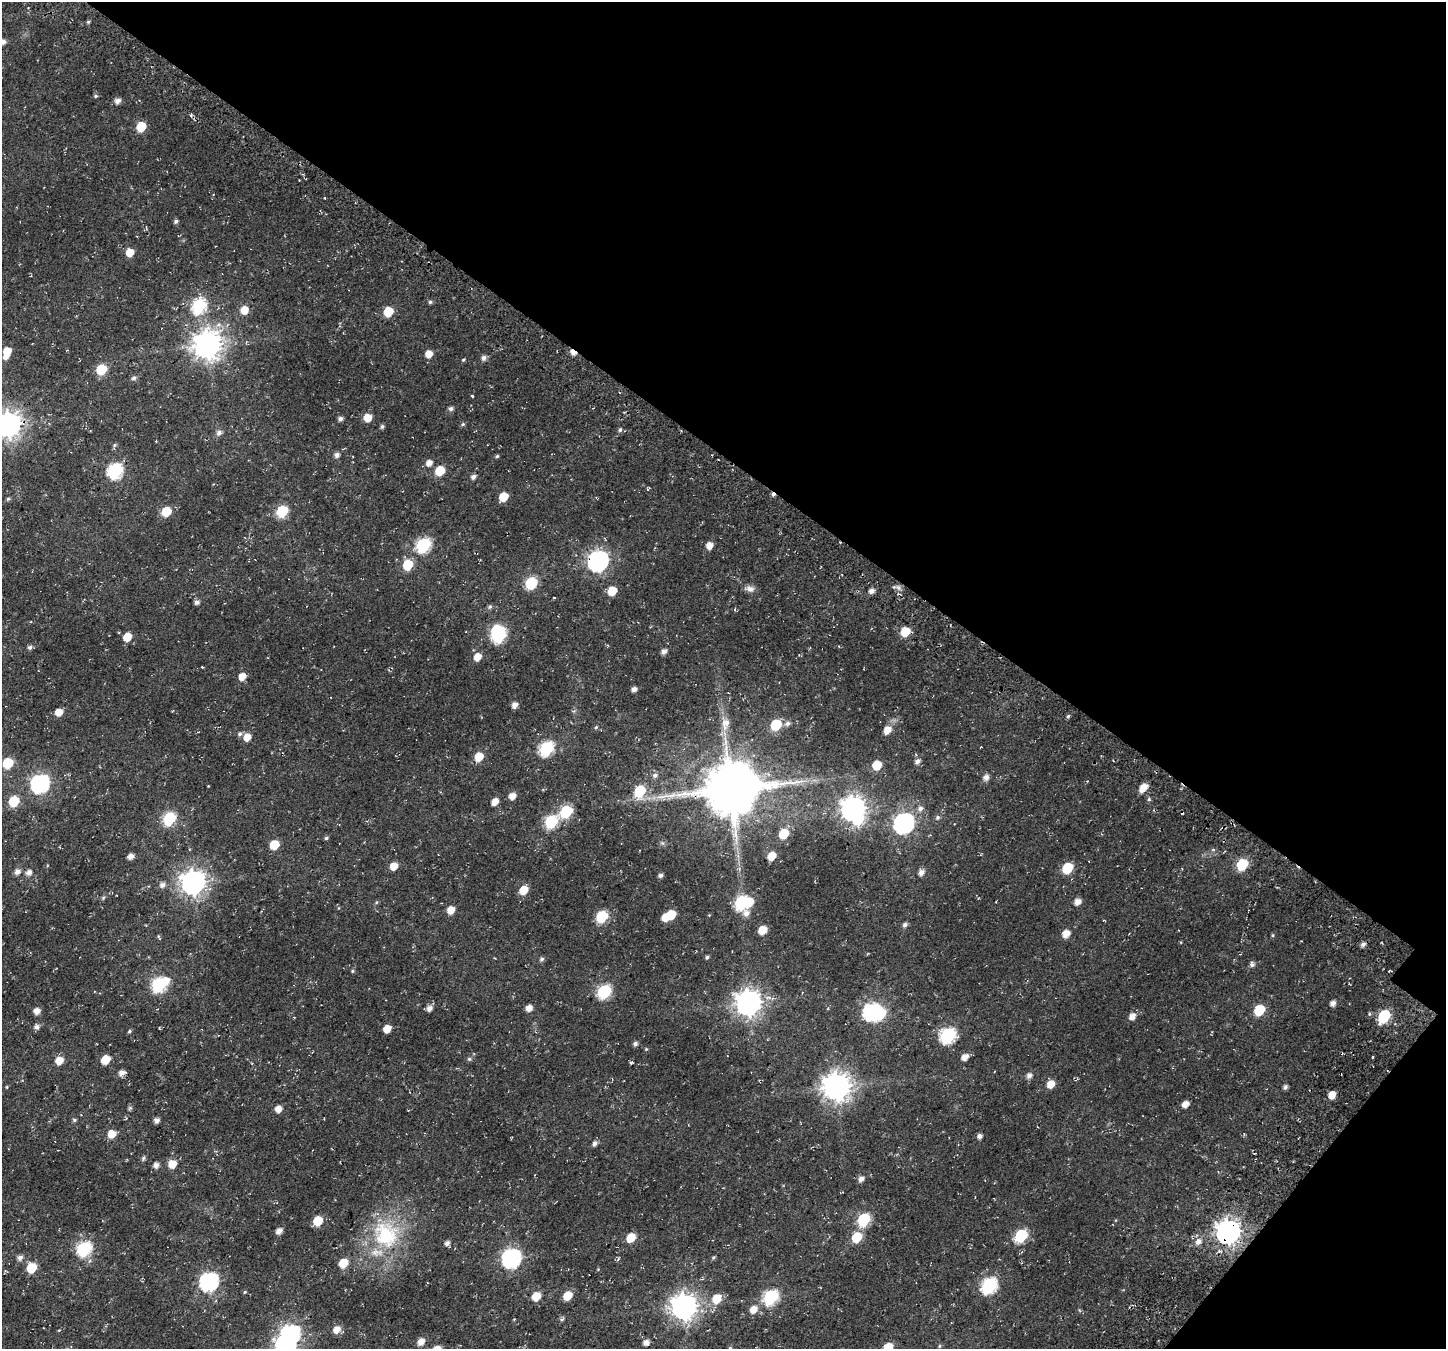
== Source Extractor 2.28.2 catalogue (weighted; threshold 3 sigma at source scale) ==
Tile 8 of 4 x 4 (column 4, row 2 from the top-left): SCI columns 4568-6011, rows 3173-4519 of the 6237 x 6280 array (HDU 1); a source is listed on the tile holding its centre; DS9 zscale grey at full resolution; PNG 1448 x 1351 px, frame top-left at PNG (2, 2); no overlay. Shown black and unused: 37% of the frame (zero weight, under 3 of 4 exposures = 13% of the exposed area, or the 3 px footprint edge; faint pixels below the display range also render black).
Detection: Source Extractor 2.28.2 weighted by HDU 2 'WHT'; one run over the whole footprint, this tile lists its part. Background 0.0184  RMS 0.0048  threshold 0.0215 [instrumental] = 3 sigma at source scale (4.5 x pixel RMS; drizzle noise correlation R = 1.50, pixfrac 1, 0.0396/0.0396 arcsec/px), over >= 5 px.
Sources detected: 211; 6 inside a brighter object's white glare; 3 cosmic-ray / hot-pixel residue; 1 long thin detection or spike segment (spike, bleed or trail) — not listed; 1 inside a brighter listed object's ellipse — not listed separately; the other 200 listed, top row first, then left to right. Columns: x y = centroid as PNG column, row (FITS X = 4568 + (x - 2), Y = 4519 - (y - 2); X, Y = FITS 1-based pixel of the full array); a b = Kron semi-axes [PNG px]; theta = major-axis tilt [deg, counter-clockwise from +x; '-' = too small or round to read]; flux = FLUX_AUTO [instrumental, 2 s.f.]
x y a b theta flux
88 22 5 4 - 0.62
3 42 5 5 - 1.8
95 96 5 4 - 0.68
118 101 6 5 - 2.4
141 127 6 6 - 16
325 198 3 2 - 0.36
176 221 5 5 - 1
130 252 6 6 - 7
430 302 5 4 - 0.81
199 306 8 7 - 60
244 310 7 6 - 6.5
388 312 7 6 - 13
207 345 10 9 - 580
7 351 6 6 - 7.5
429 354 6 6 - 4.9
484 358 6 6 - 1.6
463 360 5 4 - 0.56
101 369 7 6 - 21
134 378 6 5 - 1.3
472 396 3 2 - 0.52
451 409 6 5 - 1.4
367 418 7 6 - 6.3
340 419 5 5 - 1.5
8 424 9 9 - 440
463 424 6 5 - 0.77
382 426 5 5 - 0.96
620 430 5 4 - 0.87
219 433 8 6 53 1.8
156 441 3 3 - 0.29
114 445 6 5 - 0.79
337 455 5 5 - 1.9
497 456 4 4 - 0.74
429 463 7 6 - 2.9
115 471 8 7 - 74
440 471 7 6 - 14
473 477 5 5 - 1.8
503 497 6 6 - 11
8 499 5 5 - 0.76
282 511 7 6 - 32
166 512 6 6 - 14
423 545 8 7 - 65
709 545 6 6 - 4
598 561 9 8 - 220
408 565 7 6 - 17
531 583 7 6 - 35
898 588 7 4 -44 1.2
750 589 12 9 -5 2.3
612 591 7 6 - 8.9
871 591 6 5 - 2.1
554 598 4 2 - 0.33
197 602 6 5 - 1.7
490 607 7 5 48 0.98
735 609 5 3 - 0.42
905 632 7 6 - 13
499 635 8 6 39 52
127 637 6 5 - 8.4
30 647 5 5 - 1.2
664 651 6 5 - 2.2
477 657 7 6 - 5.4
202 667 3 3 - 0.33
242 676 6 5 - 5
634 689 5 5 - 2
514 705 6 5 - 2.9
59 712 6 5 - 5.4
1068 716 5 4 - 0.7
726 722 11 10 - 3.6
787 723 7 5 25 1.6
776 725 7 6 - 21
596 727 5 4 - 0.58
887 730 8 6 50 4.9
240 734 7 6 - 1.2
247 737 7 7 - 4.5
981 747 3 2 - 0.29
546 748 8 7 - 61
479 757 7 6 - 8.5
917 761 8 6 29 1.8
8 763 6 6 - 20
877 765 7 6 - 12
655 775 7 7 - 1.7
986 777 6 6 - 2.5
1087 781 3 3 - 0.32
40 784 8 7 - 140
1143 788 10 6 53 5.4
731 789 16 15 - 3100
640 791 8 6 64 26
512 796 6 5 - 3.7
1149 799 5 5 - 0.75
14 801 7 6 - 22
495 802 6 5 - 4
853 809 10 8 44 390
920 809 7 7 - 1.9
566 811 8 6 45 36
169 818 7 6 - 49
937 818 7 6 - 1.1
551 822 8 6 50 44
904 823 9 8 - 210
784 834 7 6 - 15
326 838 5 5 - 0.68
662 843 6 6 - 0.94
274 845 6 6 - 12
131 856 5 5 - 2.9
772 856 7 5 43 8
1242 864 7 6 - 29
393 866 6 5 - 5.8
1067 868 7 6 - 20
17 872 6 5 - 2.5
29 872 6 5 - 2.5
921 872 6 6 - 2.6
660 875 5 4 - 1.4
193 882 9 9 - 390
162 885 7 6 - 2
523 890 7 6 - 9
741 902 8 7 - 53
1078 902 6 5 - 3.2
451 910 6 6 - 5.4
746 913 10 8 -79 3
671 915 7 6 - 13
602 917 7 6 - 33
905 925 6 5 - 1.4
762 930 6 5 - 8.8
1066 934 7 6 - 4.7
1273 935 5 3 - 0.51
158 936 6 3 -72 0.55
1363 944 7 5 29 1.4
707 957 5 4 - 0.77
542 959 6 5 - 1
1252 964 7 6 - 1.3
352 971 5 5 - 0.59
159 984 9 7 34 68
604 991 8 6 49 55
748 1003 9 9 - 500
1333 1003 5 5 - 2.3
429 1008 7 6 - 2.4
529 1008 6 5 - 3.4
1259 1010 7 6 - 23
37 1011 6 6 - 3.4
872 1011 9 7 54 120
1132 1016 7 6 - 3.3
1384 1016 8 6 59 45
37 1027 6 6 - 1.9
159 1028 4 3 - 0.46
387 1029 6 5 - 5.8
129 1031 5 3 - 0.75
948 1035 8 7 - 77
635 1044 5 5 - 1.4
646 1049 4 4 - 0.42
965 1057 6 5 - 3.7
105 1059 6 5 - 11
469 1059 6 5 - 0.85
59 1060 7 6 - 5.8
122 1073 7 5 11 2.9
1029 1076 7 6 - 2.1
1051 1084 7 6 - 5.3
7 1087 5 3 - 0.41
836 1087 10 9 - 600
1285 1087 5 4 - 1.2
1332 1095 6 6 - 4.6
1185 1104 6 5 - 3.6
278 1109 6 5 - 3.9
74 1120 6 4 -4 0.79
157 1120 5 5 - 2.2
112 1134 7 6 - 6.3
980 1136 5 5 - 1.7
595 1143 6 5 - 1.8
143 1158 6 5 - 0.86
172 1164 7 6 - 6.5
156 1165 6 5 - 2.3
861 1179 6 5 - 2.1
864 1219 8 6 52 45
318 1221 6 6 - 14
279 1231 6 5 - 3.1
1228 1232 9 8 - 420
386 1235 39 34 -62 40
1021 1235 8 6 46 43
857 1237 7 6 - 16
631 1238 7 6 - 9.5
1198 1242 8 7 - 2.7
447 1243 6 5 - 1.7
84 1249 8 7 - 72
713 1257 5 4 - 0.62
20 1258 6 5 - 2
511 1258 9 8 - 170
343 1263 6 6 - 11
31 1268 7 6 - 16
209 1282 8 7 - 150
989 1285 8 7 - 94
245 1292 5 4 - 0.52
567 1295 7 6 - 9.7
536 1296 6 6 - 9.9
771 1297 8 7 - 71
717 1299 8 7 - 10
684 1306 9 9 - 470
753 1309 8 7 - 4.6
336 1330 7 6 - 4.3
421 1342 7 6 - 4.1
646 1342 6 5 - 2.5
285 1346 8 8 - 240
939 1346 6 4 88 0.54
888 1347 7 6 - 9.2
730 1348 5 4 - 0.62
Overlapping masked pixels (flux is a lower limit): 3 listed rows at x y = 731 789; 1228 1232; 386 1235
Isophote crosses this tile's border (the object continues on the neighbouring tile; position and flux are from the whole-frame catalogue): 5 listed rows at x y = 3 42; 8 424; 285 1346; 888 1347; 730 1348